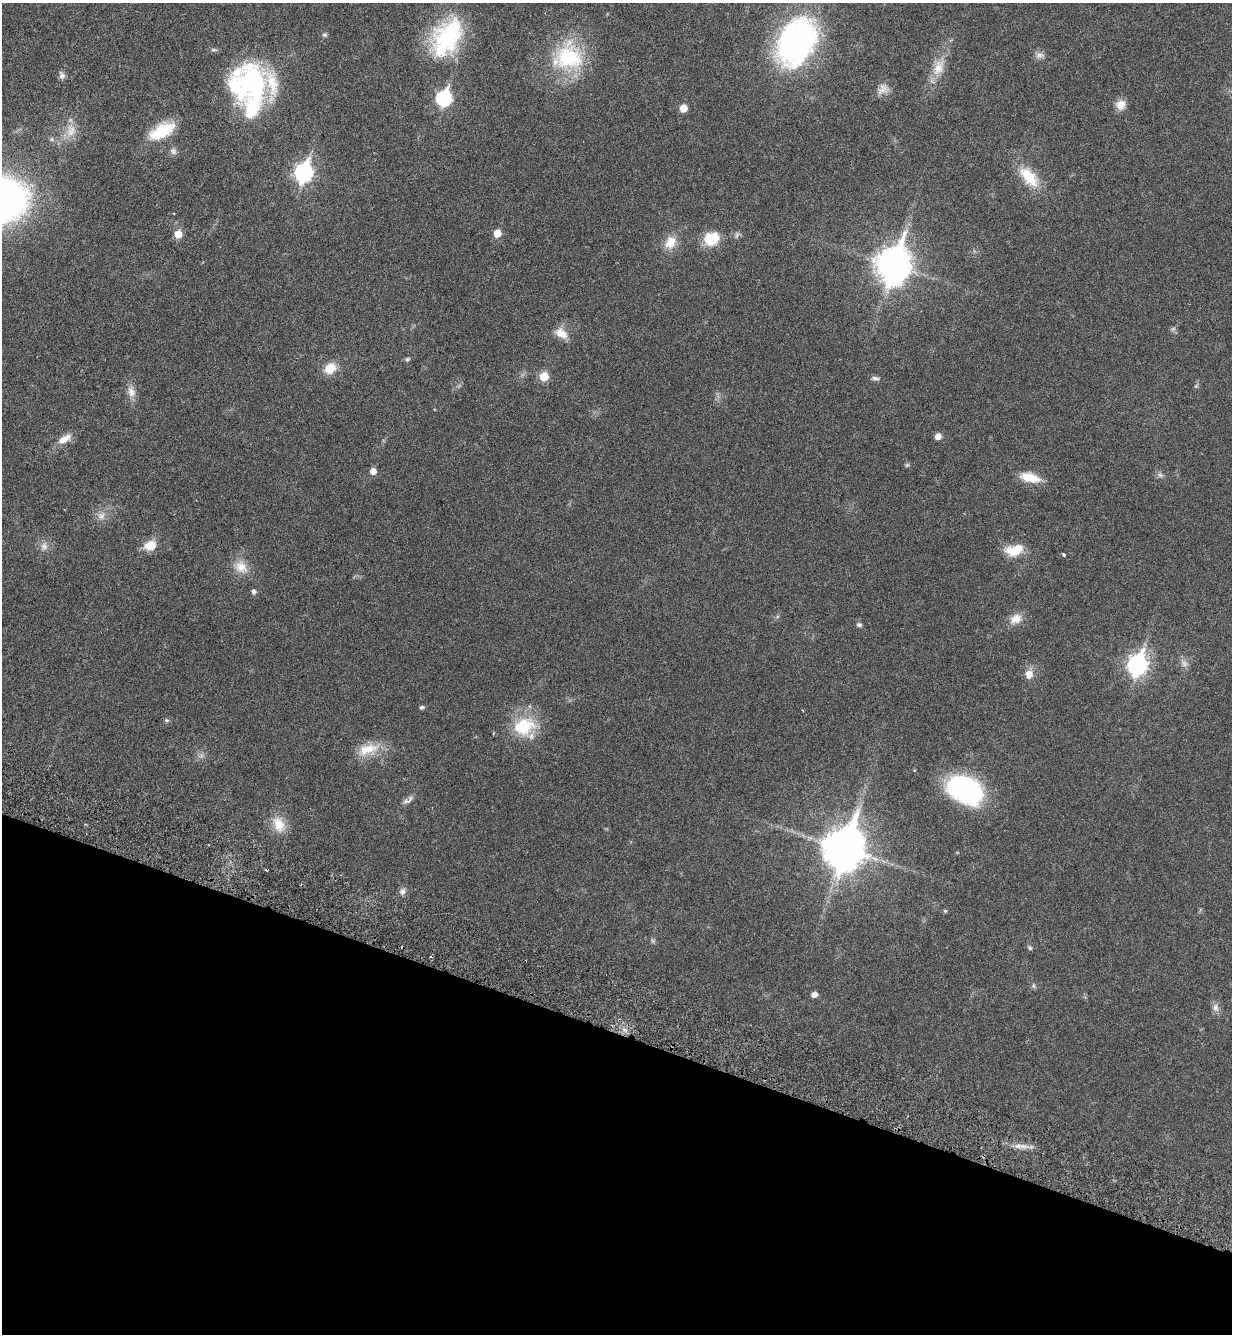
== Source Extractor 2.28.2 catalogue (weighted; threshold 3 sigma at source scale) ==
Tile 15 of 4 x 4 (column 3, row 4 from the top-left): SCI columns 2681-3910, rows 77-1408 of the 5486 x 5479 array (HDU 1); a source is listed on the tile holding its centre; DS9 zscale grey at full resolution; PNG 1234 x 1336 px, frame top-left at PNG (2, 3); no overlay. Shown black and unused: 23% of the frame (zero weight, under 3 of 6 exposures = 5% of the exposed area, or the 3 px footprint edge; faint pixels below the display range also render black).
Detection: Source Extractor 2.28.2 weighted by HDU 2 'WHT'; one run over the whole footprint, this tile lists its part. Background 0.0331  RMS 0.0029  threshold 0.012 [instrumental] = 3 sigma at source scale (4.09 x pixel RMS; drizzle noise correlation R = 1.36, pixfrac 0.8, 0.05/0.05 arcsec/px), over >= 5 px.
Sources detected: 69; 2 inside a brighter object's white glare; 1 cosmic-ray / hot-pixel residue — not listed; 3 inside a brighter listed object's ellipse — not listed separately; the other 63 listed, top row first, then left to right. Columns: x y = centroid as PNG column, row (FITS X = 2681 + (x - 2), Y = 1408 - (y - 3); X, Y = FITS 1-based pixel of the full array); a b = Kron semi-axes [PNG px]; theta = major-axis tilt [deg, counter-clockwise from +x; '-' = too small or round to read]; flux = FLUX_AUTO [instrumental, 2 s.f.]
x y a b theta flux
325 35 7 5 -7 0.42
447 37 50 29 60 24
796 42 61 41 64 50
214 50 6 4 -17 0.38
1039 55 9 7 15 1
569 58 35 28 -9 18
938 68 22 13 69 4.1
62 76 9 8 - 0.85
255 82 55 26 -70 27
882 89 15 10 51 1.9
444 98 8 7 - 39
1121 105 12 11 - 2.2
683 108 5 5 - 3.4
71 131 18 11 76 3.2
162 131 30 13 28 9.2
173 151 9 7 -28 0.82
303 172 9 7 73 79
1029 177 32 15 -48 6.8
497 233 6 5 - 3.6
178 234 6 6 - 3.6
712 239 18 15 23 6.2
670 242 17 13 56 3.5
893 265 13 10 74 440
561 333 17 11 -36 2.9
407 359 6 5 - 0.41
330 368 12 9 34 4.5
544 376 6 6 - 6.3
875 378 11 5 -8 0.73
1196 386 5 5 - 0.33
131 392 14 9 -76 1.8
938 436 6 5 - 1.6
65 439 20 8 32 2.4
907 465 6 4 18 0.33
373 471 6 5 - 1.8
1160 475 8 4 -44 0.59
1030 477 23 10 -14 4.7
101 516 8 7 - 1.1
150 545 12 9 15 4.3
44 546 10 9 - 1.3
1013 551 22 12 -4 4.5
1064 554 4 3 - 0.32
241 567 18 14 -34 3.4
254 591 5 5 - 0.78
1016 619 17 12 28 2.6
859 625 7 5 0 0.5
1184 663 9 6 -75 1
1137 665 9 8 - 100
1029 674 11 10 - 2
422 707 7 5 19 0.48
166 720 5 3 - 0.3
524 726 31 22 20 11
368 749 29 13 18 5.3
965 789 33 23 -26 42
406 801 12 5 6 0.83
279 824 21 14 -64 4.2
844 848 14 11 70 770
402 891 8 8 - 0.94
945 911 5 4 - 0.33
653 941 6 5 - 0.41
1030 948 6 4 -46 0.38
814 994 5 5 - 1.5
1215 1007 10 8 -71 1.2
1022 1146 14 4 3 1.5